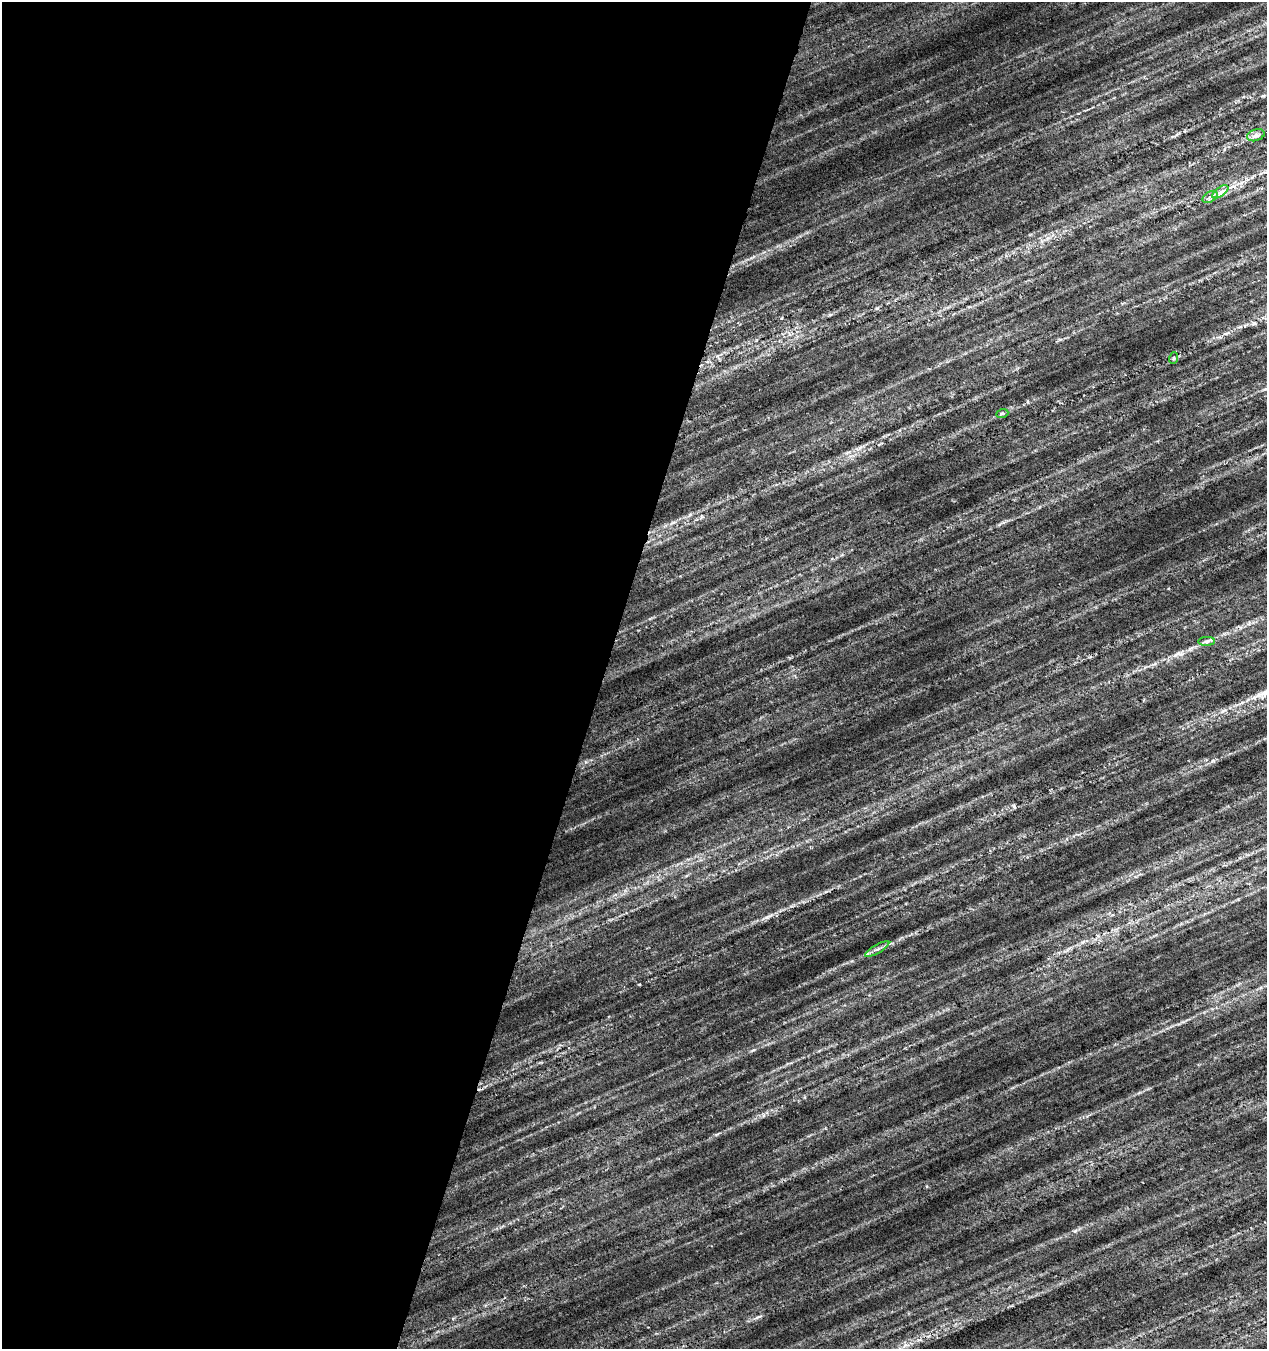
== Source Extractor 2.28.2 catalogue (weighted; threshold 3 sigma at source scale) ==
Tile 5 of 4 x 4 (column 1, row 2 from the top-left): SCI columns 218-1482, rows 2707-4053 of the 5556 x 5402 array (HDU 1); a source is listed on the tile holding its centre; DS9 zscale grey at full resolution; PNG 1269 x 1351 px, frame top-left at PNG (2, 2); each listed source drawn as its Kron ellipse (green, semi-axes under 4 px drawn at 4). Shown black and unused: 48% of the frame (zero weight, under 4 of 7 exposures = <1% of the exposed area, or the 3 px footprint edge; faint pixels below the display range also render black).
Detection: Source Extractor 2.28.2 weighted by HDU 2 'WHT'; one run over the whole footprint, this tile lists its part. Background 0.00813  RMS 0.012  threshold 0.048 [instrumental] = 3 sigma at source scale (4.09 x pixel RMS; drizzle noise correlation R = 1.36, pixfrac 0.8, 0.0396/0.0396 arcsec/px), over >= 5 px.
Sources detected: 7; all 7 listed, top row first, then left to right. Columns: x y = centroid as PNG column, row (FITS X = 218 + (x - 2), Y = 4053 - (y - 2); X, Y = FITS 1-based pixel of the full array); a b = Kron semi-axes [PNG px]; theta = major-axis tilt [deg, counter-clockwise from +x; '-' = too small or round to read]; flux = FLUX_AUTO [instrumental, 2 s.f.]
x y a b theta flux
1256 135 9 5 17 3.7
1220 192 9 4 35 4.8
1210 197 8 5 31 3.9
1174 358 6 3 71 1.2
1002 414 6 3 20 1.6
1207 641 8 4 1 3
877 949 14 3 30 3.2